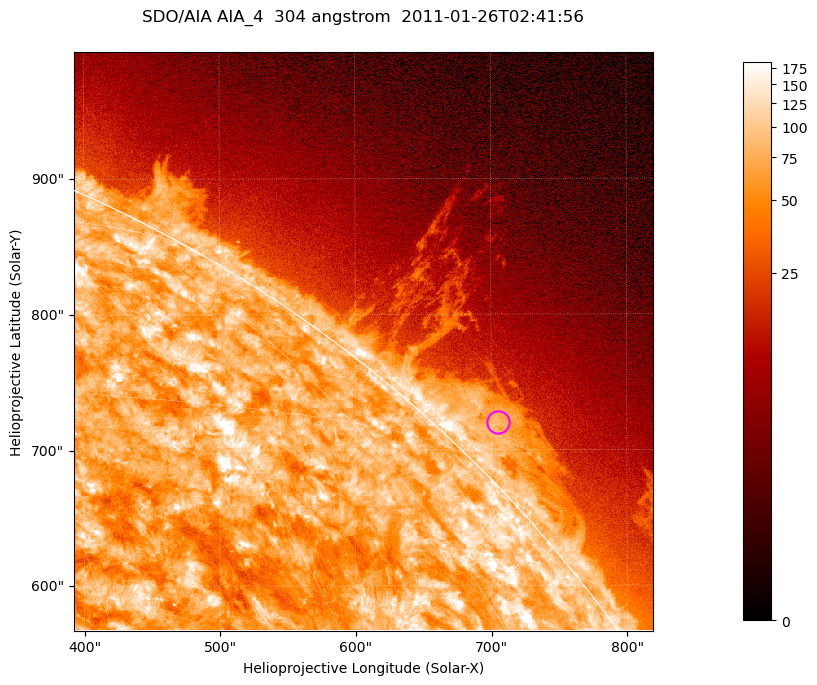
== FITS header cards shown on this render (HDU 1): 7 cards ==
TELESCOP= 'SDO/AIA '           / For AIA: SDO/AIA
INSTRUME= 'AIA_4   '           / For AIA: AIA_ATA1, AIA_ATA2, AIA_ATA3 or AIA_AT
WAVELNTH=                  304 / [angstrom] Wavelength
WAVEUNIT= 'angstrom'           / Wavelength unit: angstrom
DATE-OBS= '2011-01-26T02:41:56.127' / [ISO] Date when observation started; ISO 8
CTYPE1  = 'HPLN-TAN'           / CTYPE1; Typically HPLN
CTYPE2  = 'HPLT-TAN'           / CTYPE2; Typically HPLT

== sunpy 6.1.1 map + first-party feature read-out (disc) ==
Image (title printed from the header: SDO/AIA AIA_4  304 angstrom  2011-01-26T02:41:56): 711 x 711 px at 0.6 arcsec/px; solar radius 975 arcsec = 1624 px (partial field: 2.6% of the solar disc is inside the frame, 42% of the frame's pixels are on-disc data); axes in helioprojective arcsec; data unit not stated in the header (colour bar unlabelled)
Orientation: roll -0.132 deg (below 1 deg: not rotated)
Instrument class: DISC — disc imager (sunpy class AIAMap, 304 A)
Bright regions (active regions / flare kernels): reference = the on-disc median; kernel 7 px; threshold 5 sigma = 125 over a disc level ~74.5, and >= 1.15x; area >= 505 px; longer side >= 9 px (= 5.4 arcsec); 0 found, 0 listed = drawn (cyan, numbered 1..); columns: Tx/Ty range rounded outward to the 2 arcsec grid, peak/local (2 s.f.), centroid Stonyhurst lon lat
Off-limb structures (1.02-1.3 R_sun): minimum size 252 px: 8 found; the strongest spans PA ~310..320 deg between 1.02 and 1.06 R_sun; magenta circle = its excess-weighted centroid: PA ~315 deg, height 1.03 R_sun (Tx ~706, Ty ~720 arcsec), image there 3.3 x the reference